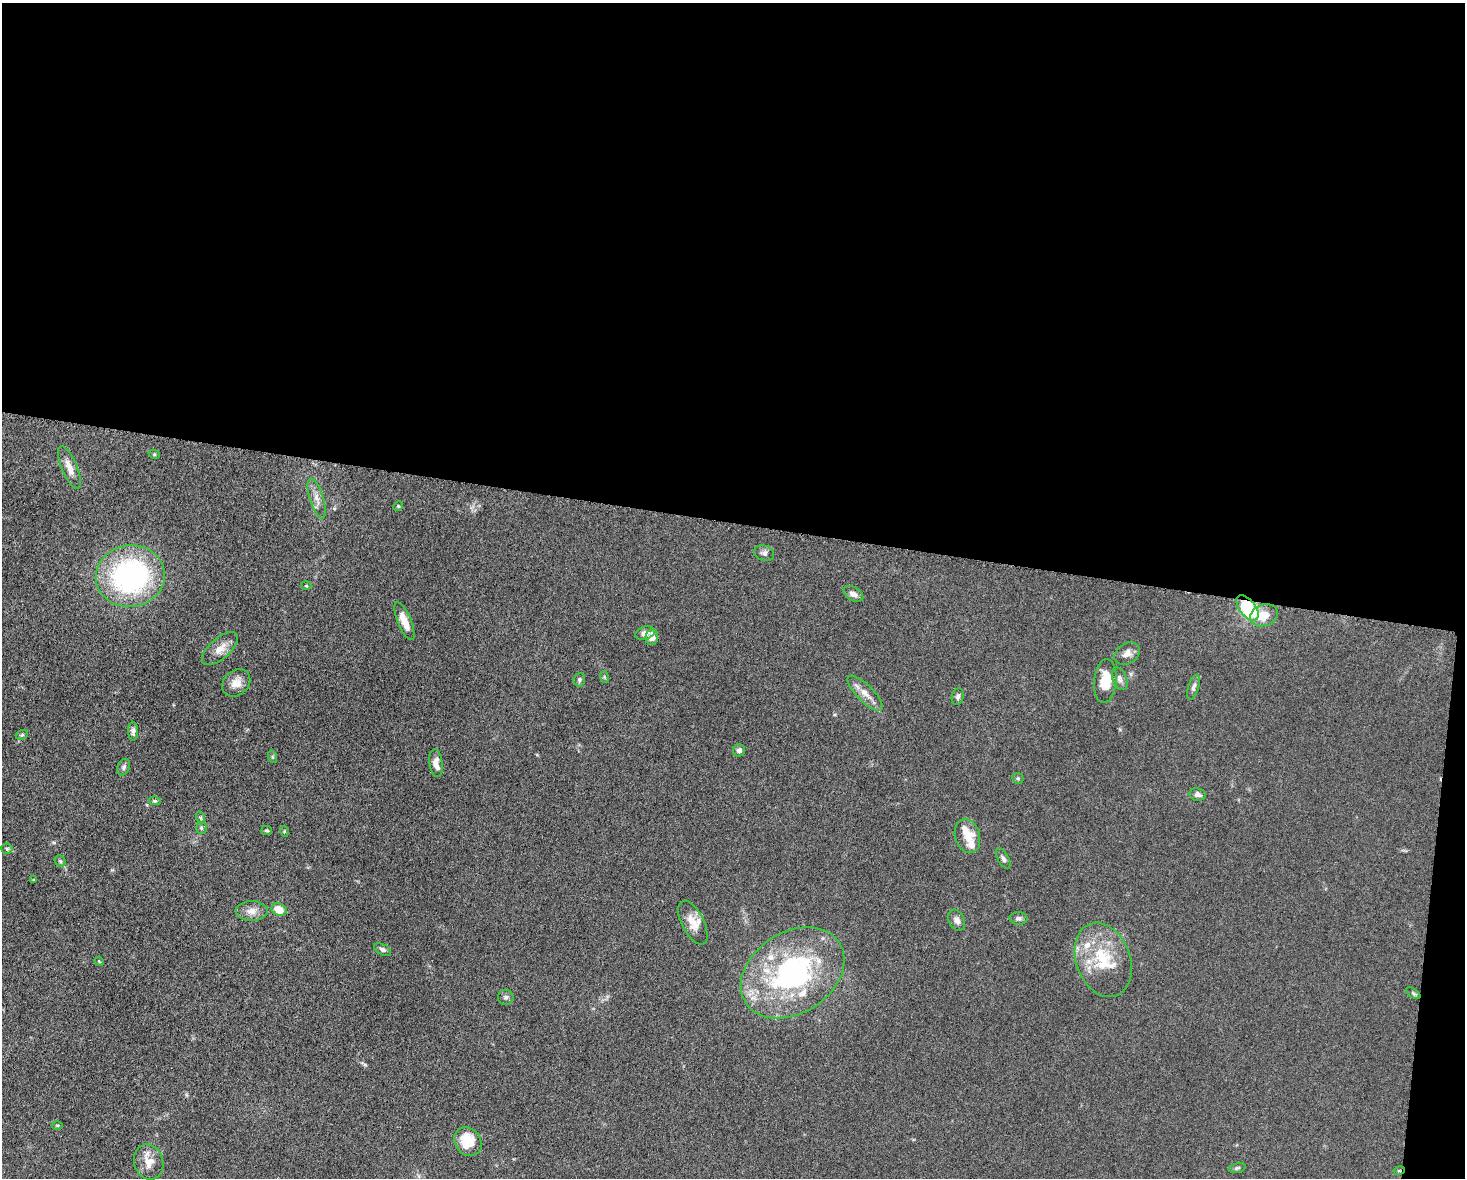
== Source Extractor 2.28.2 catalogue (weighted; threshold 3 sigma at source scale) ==
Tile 3 of 3 x 4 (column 3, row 1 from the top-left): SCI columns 3157-4619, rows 3536-4711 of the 4746 x 4720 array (HDU 1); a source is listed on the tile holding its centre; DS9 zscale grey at full resolution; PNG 1467 x 1180 px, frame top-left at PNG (2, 3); each listed source drawn as its Kron ellipse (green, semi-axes under 4 px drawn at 4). Shown black and unused: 45% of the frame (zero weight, under 5 of 10 exposures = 2% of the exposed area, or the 3 px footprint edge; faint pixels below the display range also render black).
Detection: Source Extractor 2.28.2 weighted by HDU 2 'WHT'; one run over the whole footprint, this tile lists its part. Background 0.023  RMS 0.0021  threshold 0.00866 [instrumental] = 3 sigma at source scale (4.09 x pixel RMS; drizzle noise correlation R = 1.36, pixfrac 0.8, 0.05/0.05 arcsec/px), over >= 5 px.
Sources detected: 65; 8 inside a brighter listed object's ellipse — not listed separately; the other 57 listed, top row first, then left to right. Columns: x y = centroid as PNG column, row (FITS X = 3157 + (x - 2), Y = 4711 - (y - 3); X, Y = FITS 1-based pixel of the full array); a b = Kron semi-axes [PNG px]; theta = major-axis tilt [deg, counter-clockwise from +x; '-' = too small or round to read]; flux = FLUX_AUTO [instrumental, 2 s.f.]
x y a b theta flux
154 454 6 3 -19 0.21
69 468 23 7 -67 1.9
317 498 20 7 -73 1.6
398 506 5 4 - 0.24
764 553 10 7 -20 0.74
130 576 34 31 8 42
306 586 5 3 - 0.2
853 594 11 6 -32 1.1
1247 608 15 8 -52 16
1264 615 14 10 19 3.1
404 621 20 6 -67 2.7
645 633 10 6 18 1.3
652 637 8 6 83 1.8
220 649 22 10 41 2.3
1127 653 14 10 32 1.4
604 677 6 3 -71 0.23
1120 679 12 7 -69 0.8
579 680 7 5 69 0.45
1105 681 22 11 84 4.8
236 683 15 12 41 2
1193 687 13 5 72 0.7
865 693 23 8 -45 2.2
958 697 9 5 73 0.53
133 731 9 5 -89 0.65
22 735 6 4 22 0.31
739 750 6 6 - 0.67
273 757 6 4 -70 0.28
436 763 14 6 -83 1.5
124 767 9 6 66 0.53
1018 778 6 5 - 0.32
1198 794 8 6 -12 0.75
155 801 6 4 -9 0.34
201 818 6 4 -71 0.3
201 828 6 5 - 0.35
267 830 5 4 - 0.3
284 831 5 3 - 0.19
967 836 17 12 -74 2.3
7 849 5 5 - 0.33
1003 859 11 5 -59 0.59
60 861 6 5 - 0.34
34 880 4 4 - 0.19
279 910 8 6 -27 2.9
252 911 16 10 0 1.7
1018 918 9 6 0 0.61
957 920 11 7 -62 1
693 923 24 11 -63 2.7
383 950 9 5 -28 0.56
1103 960 38 27 -70 10
99 961 5 3 - 0.17
793 973 56 40 33 42
1413 993 8 4 -35 0.33
506 997 8 7 - 0.58
57 1125 5 3 - 0.21
468 1141 15 13 -54 5.8
149 1162 18 14 -75 2.9
1237 1168 9 5 14 0.38
1399 1171 5 3 - 0.23
Overlapping masked pixels (flux is a lower limit): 2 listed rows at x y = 1247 608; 1399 1171